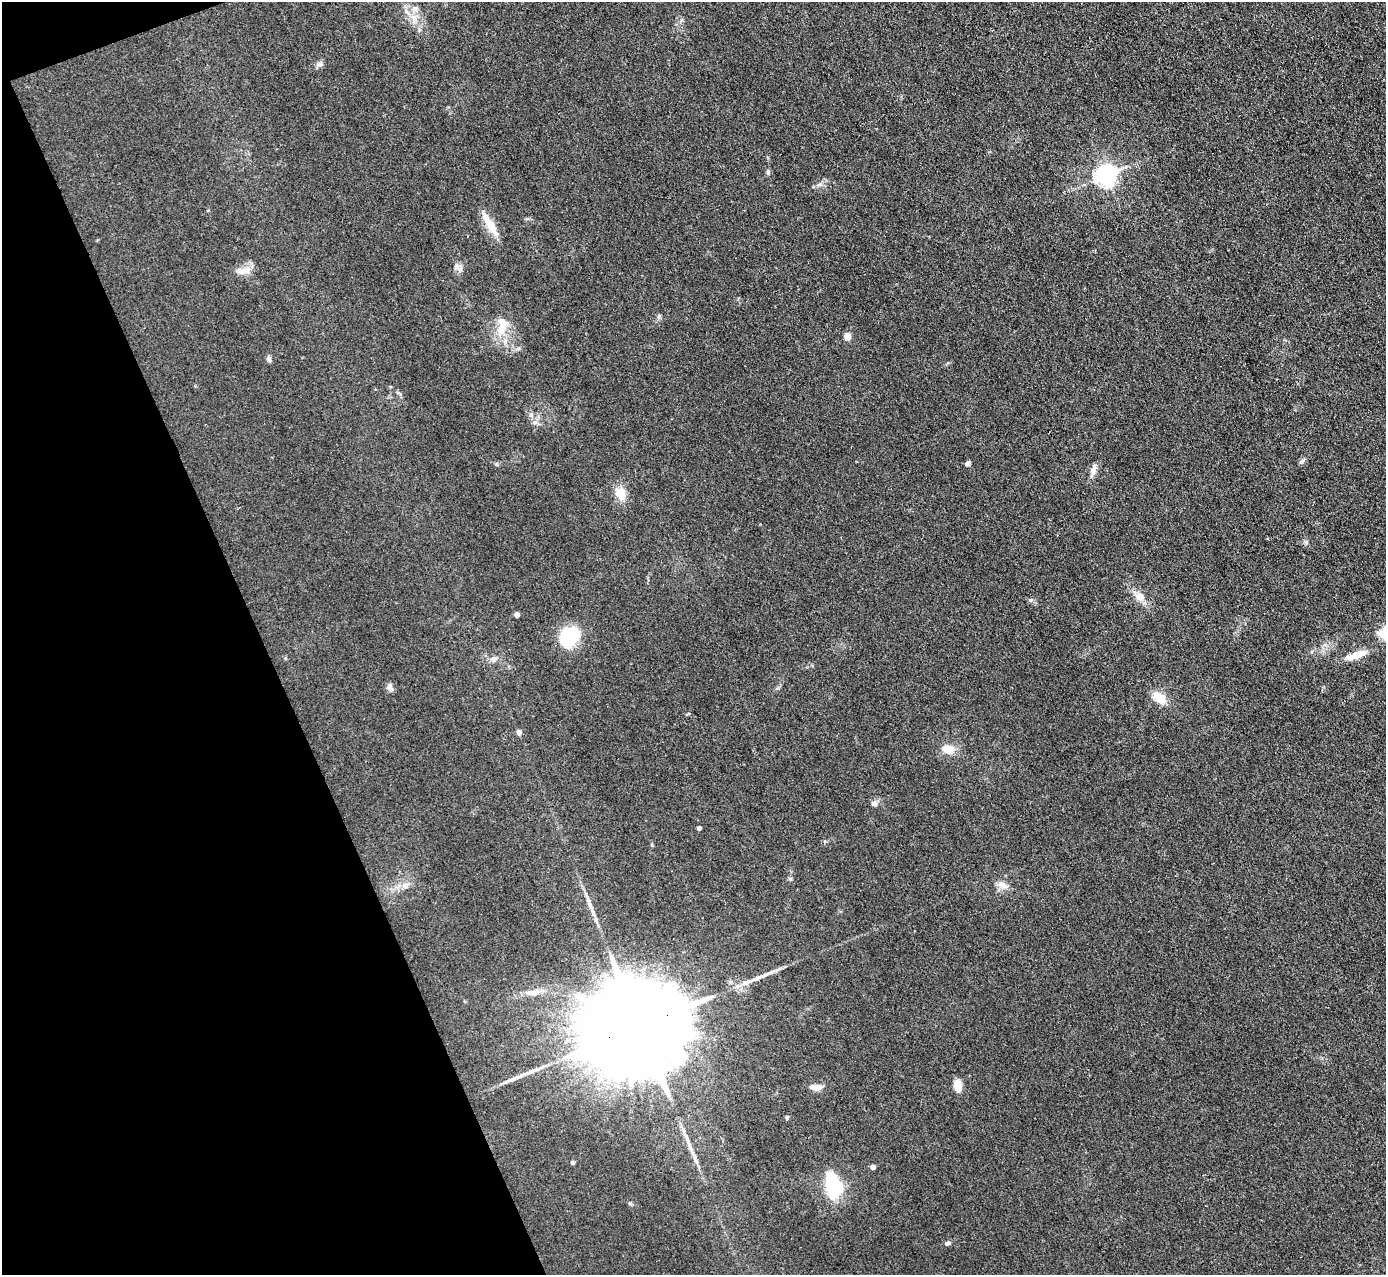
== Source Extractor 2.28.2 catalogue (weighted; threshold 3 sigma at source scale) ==
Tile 5 of 4 x 4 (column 1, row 2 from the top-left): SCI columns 2-1385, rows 2698-3970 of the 5540 x 5526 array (HDU 1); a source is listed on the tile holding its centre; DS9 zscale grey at full resolution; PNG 1388 x 1277 px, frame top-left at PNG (2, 2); no overlay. Shown black and unused: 19% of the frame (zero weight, under 3 of 4 exposures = <1% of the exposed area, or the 3 px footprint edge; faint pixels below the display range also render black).
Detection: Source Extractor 2.28.2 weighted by HDU 2 'WHT'; one run over the whole footprint, this tile lists its part. Background 0.0438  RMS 0.0059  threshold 0.0267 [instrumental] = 3 sigma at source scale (4.5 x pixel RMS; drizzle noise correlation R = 1.50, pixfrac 1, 0.05/0.05 arcsec/px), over >= 5 px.
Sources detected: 44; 1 inside a brighter object's white glare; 1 long thin detection or spike segment (spike, bleed or trail) — not listed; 1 inside a brighter listed object's ellipse — not listed separately; the other 41 listed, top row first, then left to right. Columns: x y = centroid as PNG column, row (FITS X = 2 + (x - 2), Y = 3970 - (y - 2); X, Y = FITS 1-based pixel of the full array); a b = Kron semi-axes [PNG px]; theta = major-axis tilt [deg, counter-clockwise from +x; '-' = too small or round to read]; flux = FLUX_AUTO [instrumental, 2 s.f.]
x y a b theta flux
413 17 10 7 -48 3.7
319 64 10 6 16 1.9
768 172 7 5 -89 1.3
1106 175 7 7 - 390
489 224 34 9 -60 10
242 271 22 7 4 4.8
501 329 12 10 63 7.7
847 336 7 7 - 4.6
269 359 8 6 -67 1.4
535 422 7 4 18 1.2
1302 461 9 4 36 1.2
496 464 5 5 - 0.86
967 464 7 6 - 1.3
1093 470 16 7 75 3.4
620 493 14 11 -77 8.3
1306 542 6 4 71 0.86
1140 597 11 9 -23 5.3
1030 600 5 5 - 1
517 614 4 4 - 4.7
1380 633 9 8 - 3.3
569 638 21 17 -88 31
1356 655 30 8 19 8.6
494 659 9 6 -15 2.1
389 687 11 7 69 2.2
1159 698 16 10 -33 10
519 732 4 4 - 3.5
948 749 18 11 -15 7.7
874 803 9 7 27 2
699 828 4 4 - 2.1
405 885 9 8 - 3
1002 885 13 9 -21 4.2
533 992 26 7 9 6.3
639 1026 46 20 19 30000
957 1085 11 8 -78 6.8
816 1087 12 6 -3 5.5
787 1118 6 4 89 0.78
690 1146 12 5 -72 3
572 1162 5 4 - 1.1
873 1167 4 4 - 4.1
833 1186 25 15 -77 42
947 1243 8 5 16 1.4
Overlapping masked pixels (flux is a lower limit): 1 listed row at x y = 639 1026
Unlisted compact peaks at least as high as the median listed source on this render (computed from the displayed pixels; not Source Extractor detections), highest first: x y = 518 348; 659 316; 630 1203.